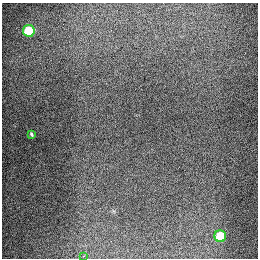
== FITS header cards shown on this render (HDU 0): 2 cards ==
NAXIS1  =                  256
NAXIS2  =                  256

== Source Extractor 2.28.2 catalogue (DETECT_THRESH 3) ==
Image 256 x 256 px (HDU 0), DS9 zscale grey, 1 PNG px = 1 image px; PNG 260 x 260 px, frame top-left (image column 1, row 256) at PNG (2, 3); each listed source drawn as its Kron ellipse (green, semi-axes under 4 px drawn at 4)
Background 1280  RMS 26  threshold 78.5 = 3 sigma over >= 5 px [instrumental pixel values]
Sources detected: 4; all 4 listed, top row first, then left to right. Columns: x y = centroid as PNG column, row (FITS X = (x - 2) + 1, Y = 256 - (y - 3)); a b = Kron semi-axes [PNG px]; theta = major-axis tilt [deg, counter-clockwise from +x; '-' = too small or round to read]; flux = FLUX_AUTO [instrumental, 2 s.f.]
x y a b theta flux
29 31 6 6 - 89000
31 134 4 3 - 2200
220 236 6 6 - 68000
83 256 2 2 - 30000